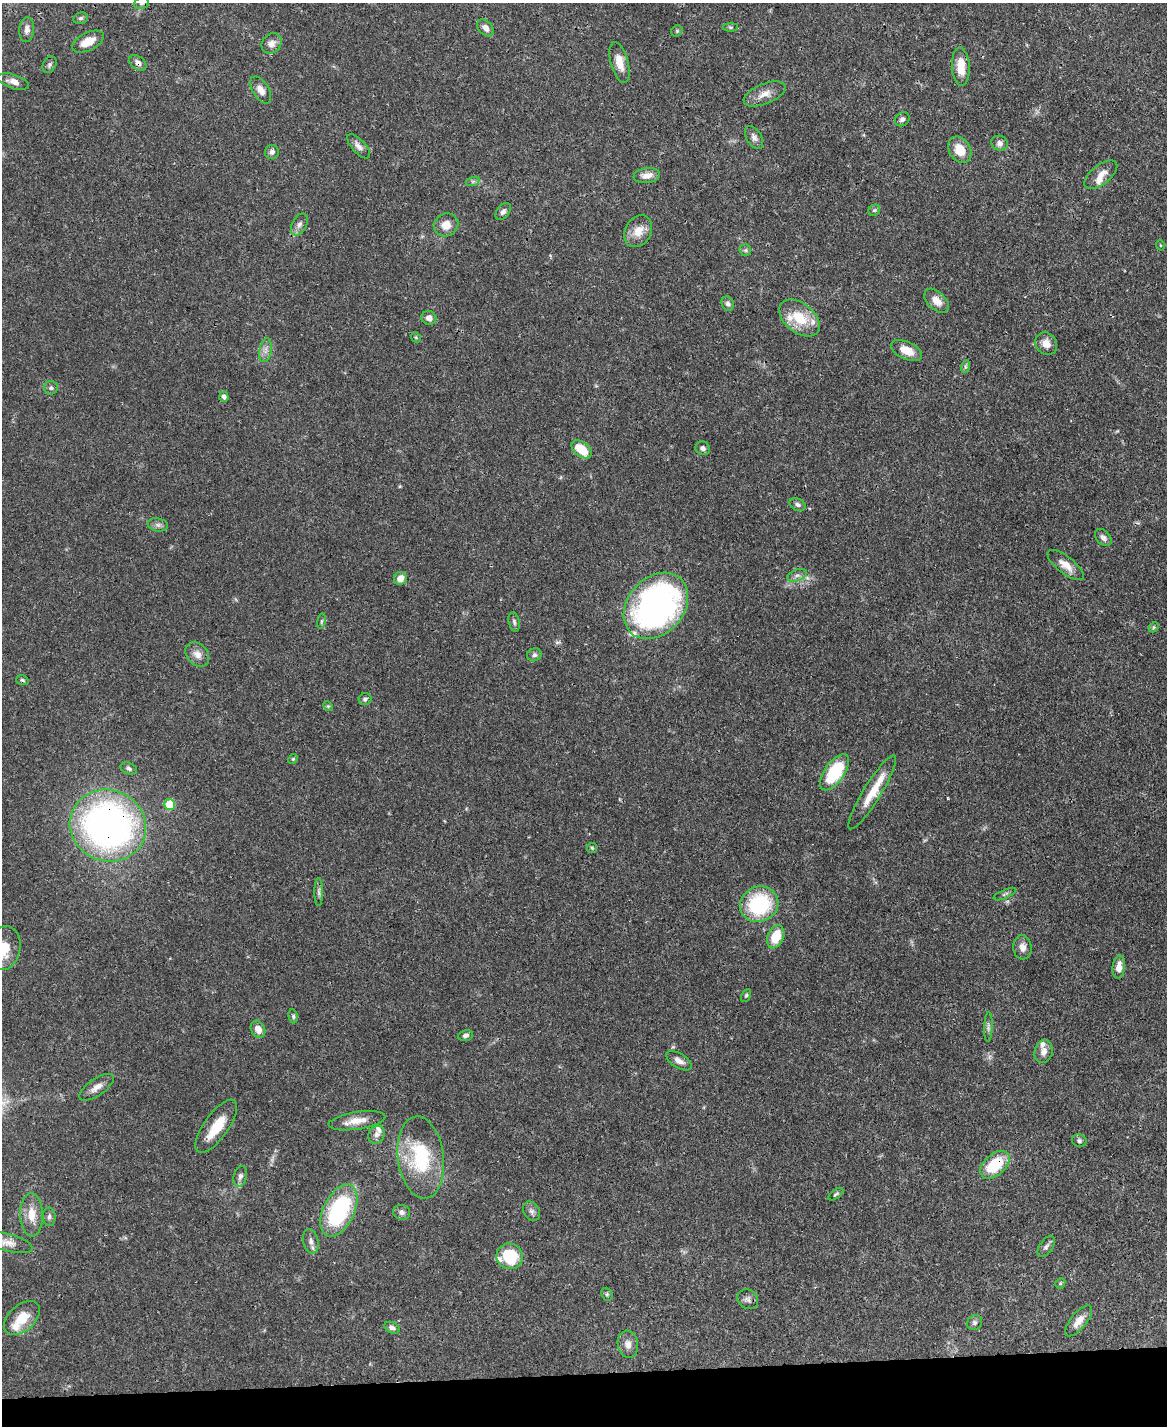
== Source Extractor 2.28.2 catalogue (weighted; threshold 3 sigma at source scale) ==
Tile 10 of 4 x 3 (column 2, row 3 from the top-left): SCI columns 1168-2332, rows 242-1665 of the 4665 x 4644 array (HDU 1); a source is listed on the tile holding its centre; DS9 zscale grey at full resolution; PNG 1169 x 1428 px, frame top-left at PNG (2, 3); each listed source drawn as its Kron ellipse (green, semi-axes under 4 px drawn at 4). Shown black and unused: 4% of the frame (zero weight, under 3 of 4 exposures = <1% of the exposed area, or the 3 px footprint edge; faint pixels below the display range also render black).
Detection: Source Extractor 2.28.2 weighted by HDU 2 'WHT'; one run over the whole footprint, this tile lists its part. Background 0.0671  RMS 0.0034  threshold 0.0151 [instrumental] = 3 sigma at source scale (4.5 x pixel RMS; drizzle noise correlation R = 1.50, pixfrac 1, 0.05/0.05 arcsec/px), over >= 5 px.
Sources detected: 117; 1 cosmic-ray / hot-pixel residue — neither listed nor drawn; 10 inside a brighter listed object's ellipse — not listed separately; the other 106 listed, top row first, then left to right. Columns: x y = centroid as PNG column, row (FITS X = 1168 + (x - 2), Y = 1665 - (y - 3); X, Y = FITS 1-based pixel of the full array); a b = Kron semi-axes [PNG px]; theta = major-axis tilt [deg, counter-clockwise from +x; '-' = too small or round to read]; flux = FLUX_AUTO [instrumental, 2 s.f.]
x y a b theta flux
141 3 7 6 - 1.1
81 18 7 5 15 0.65
731 27 7 4 0 0.5
485 28 10 6 -46 1.9
27 30 12 7 85 1.9
677 31 6 5 - 0.52
88 42 17 8 26 5
272 43 11 9 48 2.3
620 62 21 8 -74 4.5
138 63 9 6 -37 1.5
49 65 9 6 59 0.93
961 67 19 9 -87 6.3
13 82 16 7 -18 2.3
261 90 15 8 -59 2.6
765 94 22 10 23 3.6
902 119 8 6 40 0.97
754 137 13 7 -59 1.5
1000 143 8 7 - 1.5
359 146 15 6 -48 1.9
960 150 14 10 -59 5.9
272 152 7 7 - 1.2
1101 175 19 9 38 3.5
647 176 13 7 8 3
473 181 7 4 18 0.67
874 210 6 5 - 0.65
503 212 10 6 53 1.2
299 224 12 7 63 1.5
446 225 12 11 - 3.8
638 231 17 13 61 4.8
1160 245 5 3 - 0.28
745 250 6 6 - 0.68
936 301 15 9 -44 3.3
728 304 7 6 - 1.1
429 318 7 7 - 1.8
799 318 23 14 -39 10
416 337 5 4 - 0.46
1046 344 12 10 -46 3.2
265 350 12 6 80 1.7
906 351 17 8 -24 4.8
965 367 6 4 73 0.59
51 388 7 6 - 0.83
224 397 5 4 - 1.4
703 448 7 6 - 1.1
581 449 11 7 -38 8.5
798 505 8 6 -28 1
158 525 10 6 -10 1.2
1103 538 10 6 -46 1.4
1066 565 22 8 -38 3.8
797 575 10 6 20 1.4
400 578 6 6 - 3.3
656 606 37 28 48 120
321 621 8 4 81 0.52
514 622 10 5 -78 0.88
1154 627 6 4 47 0.5
197 654 13 10 -49 2.8
534 655 7 6 - 0.98
22 680 6 4 -18 0.59
365 699 6 6 - 0.92
328 706 5 4 - 0.44
293 759 5 4 - 0.4
129 768 8 5 -20 0.87
835 772 21 10 55 21
872 792 43 9 59 8.3
170 805 5 5 - 11
108 826 38 35 -23 140
592 848 5 5 - 0.5
319 892 14 4 -90 1
1005 894 12 3 24 0.69
759 904 19 17 25 27
776 937 12 8 67 7.7
1022 947 12 9 -84 2.3
4 948 22 16 80 8.4
1119 967 11 6 82 3.1
746 995 7 4 63 0.53
293 1016 7 4 -81 0.63
988 1027 15 4 88 1.1
258 1029 9 7 -65 2.7
466 1035 7 5 15 0.99
1044 1051 12 9 78 2.4
679 1061 14 7 -31 2.2
96 1087 20 8 35 3
357 1121 28 8 9 4.5
216 1126 31 12 55 8.8
376 1135 9 8 - 1.6
1079 1141 7 6 - 0.82
421 1157 41 23 -82 25
995 1165 17 10 42 14
240 1176 10 6 77 1.3
836 1194 9 4 36 0.54
339 1210 28 15 64 37
532 1211 10 7 -58 1.3
401 1212 8 7 - 1.4
32 1215 22 11 -89 5.3
49 1217 9 6 -86 1
311 1241 12 7 -76 1.8
8 1242 26 8 -15 3.1
1046 1247 12 6 55 1.2
510 1256 13 12 - 16
1060 1283 5 4 - 0.48
607 1294 7 5 -70 0.6
748 1299 11 9 -34 1.5
22 1318 21 13 41 7
1079 1321 19 7 50 3.2
974 1323 8 7 - 0.9
392 1328 8 5 -26 1.1
628 1344 14 10 -81 2.5
Overlapping masked pixels (flux is a lower limit): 3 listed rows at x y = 138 63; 108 826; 995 1165
Isophote crosses this tile's border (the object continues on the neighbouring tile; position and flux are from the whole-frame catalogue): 3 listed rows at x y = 141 3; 4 948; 8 1242